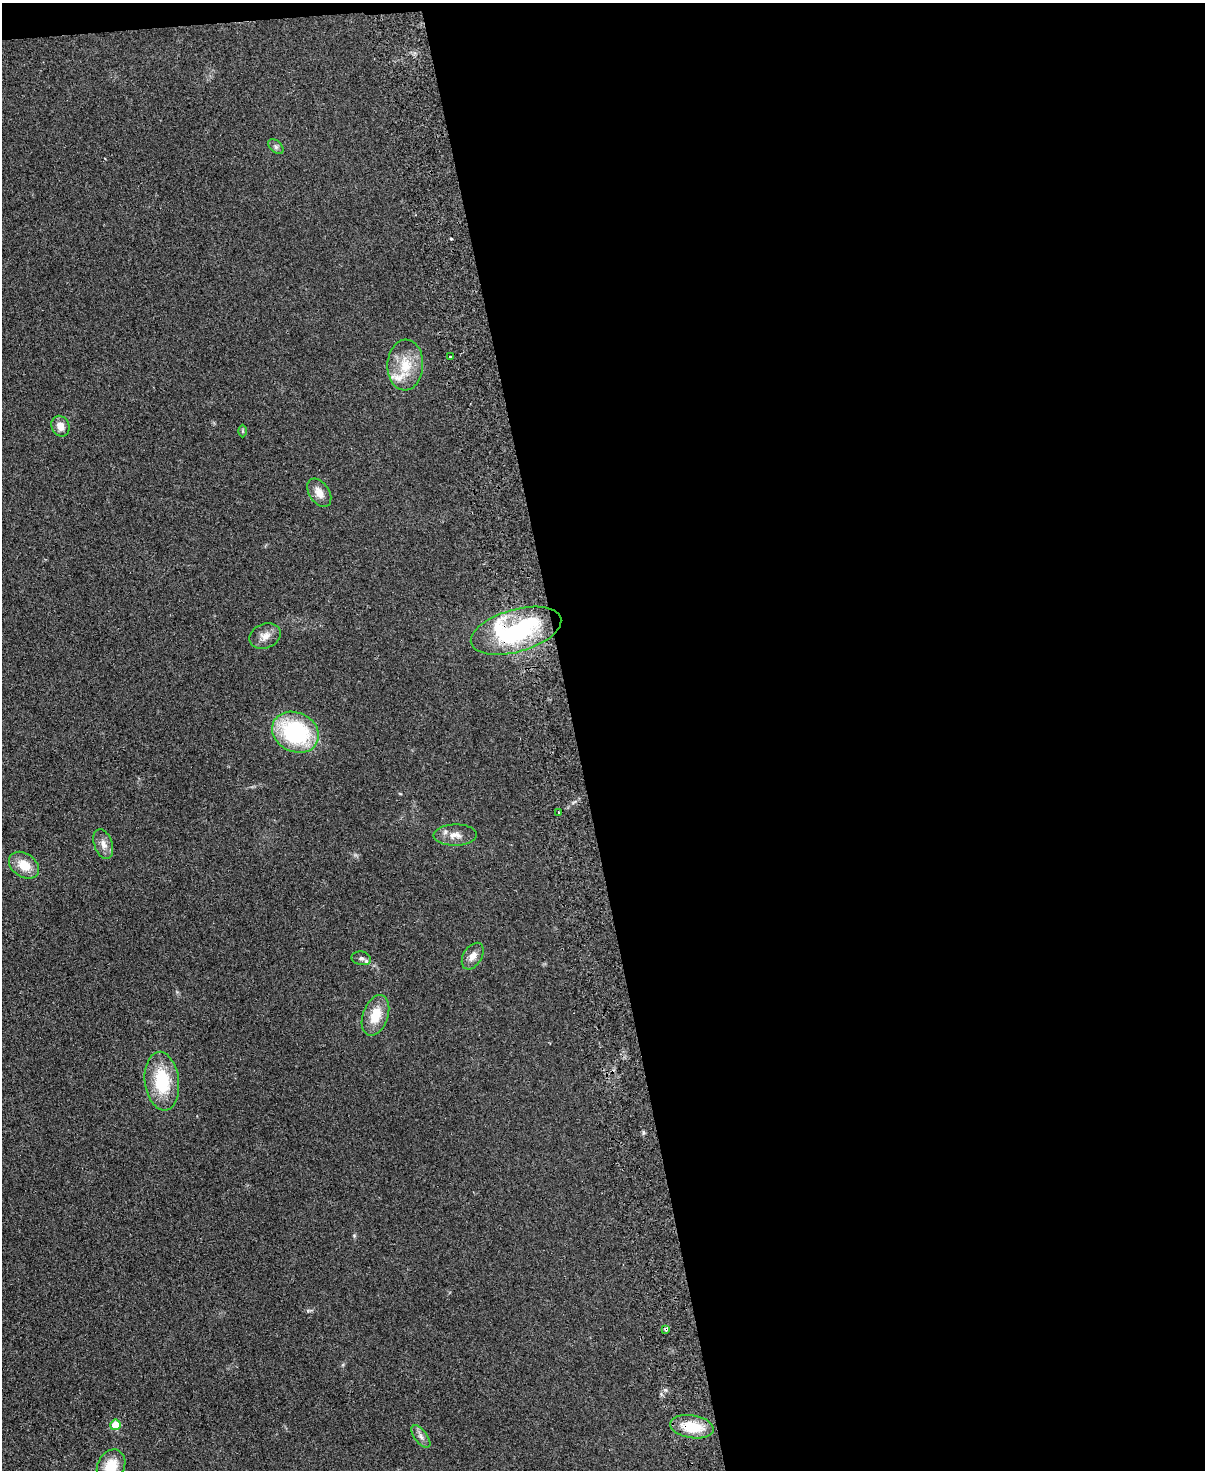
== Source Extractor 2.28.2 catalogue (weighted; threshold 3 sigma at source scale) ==
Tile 4 of 4 x 3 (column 4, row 1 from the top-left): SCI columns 3667-4869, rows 3086-4553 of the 4925 x 4814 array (HDU 1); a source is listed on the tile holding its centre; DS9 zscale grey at full resolution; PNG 1207 x 1472 px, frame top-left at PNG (2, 3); each listed source drawn as its Kron ellipse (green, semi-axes under 4 px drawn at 4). Shown black and unused: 53% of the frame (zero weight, under 2 of 3 exposures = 3% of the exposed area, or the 3 px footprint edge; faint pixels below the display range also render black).
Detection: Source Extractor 2.28.2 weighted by HDU 2 'WHT'; one run over the whole footprint, this tile lists its part. Background 0.112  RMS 0.0085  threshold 0.038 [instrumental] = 3 sigma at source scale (4.5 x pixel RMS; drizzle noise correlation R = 1.50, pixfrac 1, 0.05/0.05 arcsec/px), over >= 5 px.
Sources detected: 24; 1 cosmic-ray / hot-pixel residue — neither listed nor drawn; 1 inside a brighter listed object's ellipse — not listed separately; the other 22 listed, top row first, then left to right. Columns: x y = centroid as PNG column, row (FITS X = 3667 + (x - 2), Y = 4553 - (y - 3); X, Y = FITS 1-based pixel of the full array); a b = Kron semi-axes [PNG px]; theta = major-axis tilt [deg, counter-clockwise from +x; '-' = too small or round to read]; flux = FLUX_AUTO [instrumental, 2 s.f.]
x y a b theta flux
276 147 9 5 -42 2.1
450 357 3 3 - 2
405 365 25 18 87 22
60 426 10 8 -67 7.8
242 431 6 4 -90 1
319 493 15 10 -56 8
516 631 46 21 16 120
265 636 16 12 24 7.3
295 732 24 19 -26 89
559 812 3 3 - 1.2
455 835 22 10 1 8.2
103 844 15 9 -70 6.2
24 865 16 11 -35 15
473 956 14 9 58 6
361 958 10 6 -11 2.7
375 1015 21 12 70 17
162 1081 29 17 -83 42
666 1329 3 3 - 2.6
115 1425 5 5 - 19
692 1427 22 11 -9 25
421 1436 13 6 -53 3.8
111 1466 17 13 64 20
Overlapping masked pixels (flux is a lower limit): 3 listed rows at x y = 516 631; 666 1329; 692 1427
Isophote crosses this tile's border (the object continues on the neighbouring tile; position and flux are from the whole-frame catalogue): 1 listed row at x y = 111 1466